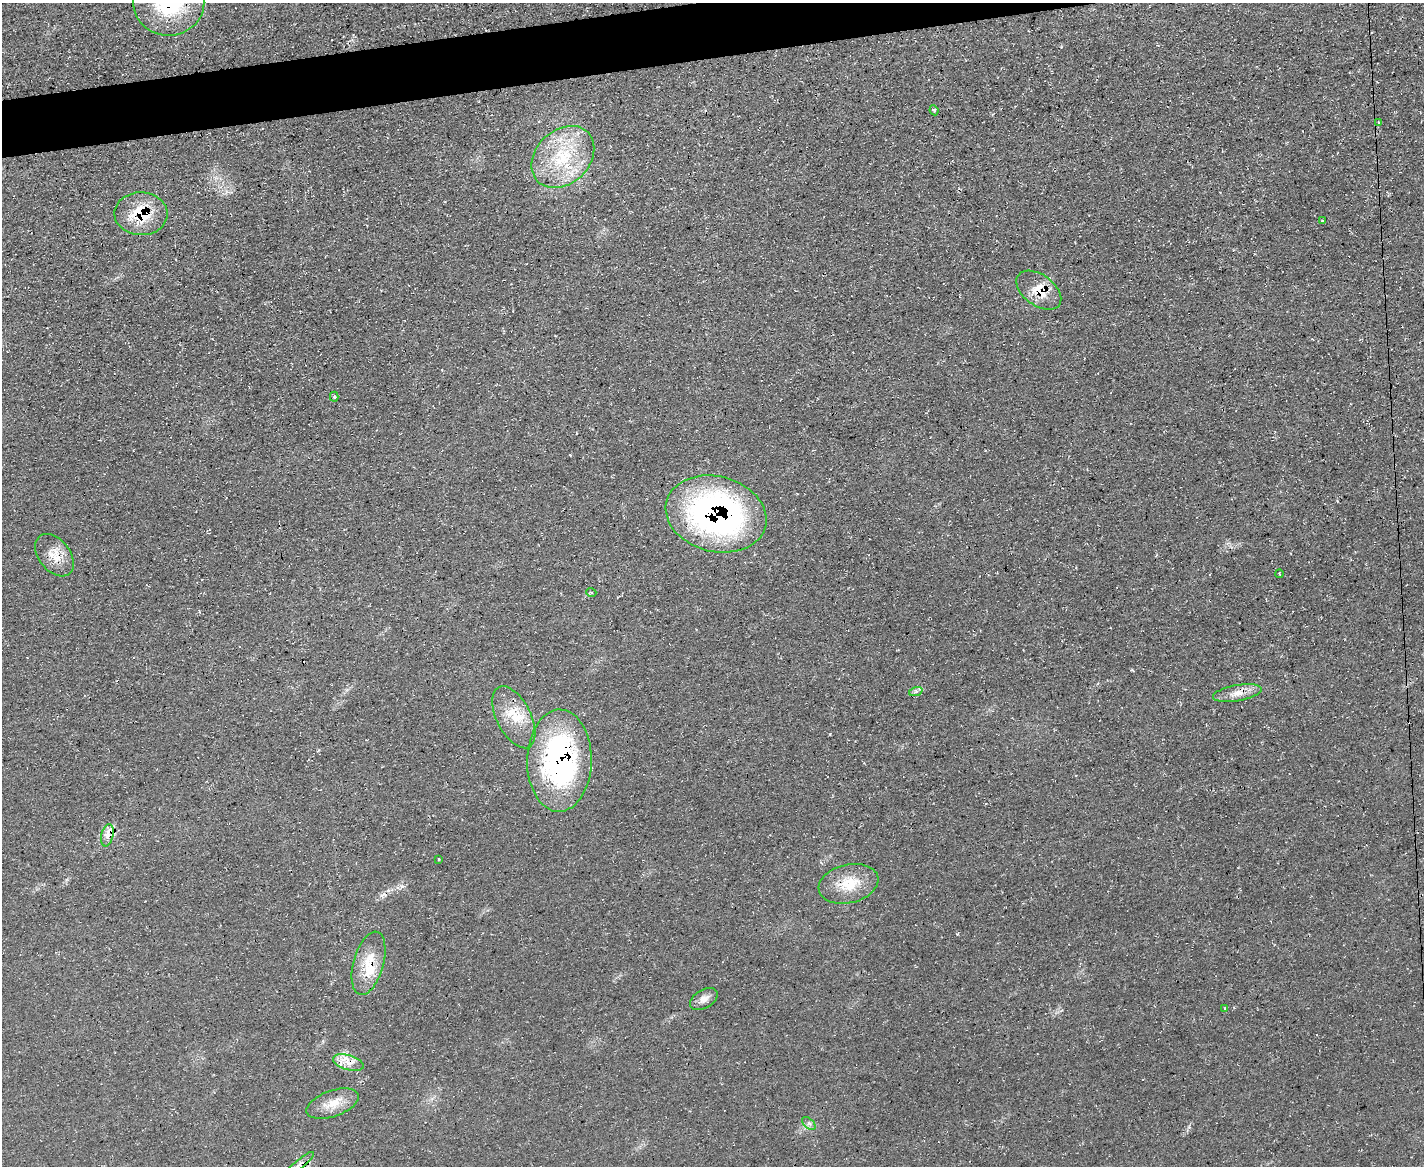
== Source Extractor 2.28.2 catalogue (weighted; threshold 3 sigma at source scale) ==
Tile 8 of 3 x 4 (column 2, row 3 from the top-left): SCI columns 1552-2973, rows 1165-2328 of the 4639 x 4657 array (HDU 1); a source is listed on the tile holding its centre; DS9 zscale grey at full resolution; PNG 1426 x 1168 px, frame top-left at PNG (2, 3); each listed source drawn as its Kron ellipse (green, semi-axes under 4 px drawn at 4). Shown black and unused: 3% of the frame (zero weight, under 3 of 4 exposures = <1% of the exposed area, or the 3 px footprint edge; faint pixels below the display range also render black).
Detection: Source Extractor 2.28.2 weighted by HDU 2 'WHT'; one run over the whole footprint, this tile lists its part. Background 0.0628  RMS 0.0072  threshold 0.0322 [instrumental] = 3 sigma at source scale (4.5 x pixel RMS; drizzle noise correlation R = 1.50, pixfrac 1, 0.05/0.05 arcsec/px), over >= 5 px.
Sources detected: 31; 1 cosmic-ray / hot-pixel residue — neither listed nor drawn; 4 inside a brighter listed object's ellipse — not listed separately; the other 26 listed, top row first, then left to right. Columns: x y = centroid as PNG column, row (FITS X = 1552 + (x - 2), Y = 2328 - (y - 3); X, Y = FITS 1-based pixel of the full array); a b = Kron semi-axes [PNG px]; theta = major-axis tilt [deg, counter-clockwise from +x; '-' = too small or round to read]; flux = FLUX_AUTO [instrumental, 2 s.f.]
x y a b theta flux
169 3 35 33 1 69
934 110 5 4 - 1
1378 123 4 3 - 1.2
563 157 35 26 44 47
141 214 26 21 -1 31
1322 221 3 2 - 0.7
1039 290 25 15 -36 16
334 397 5 4 - 1.5
716 514 51 37 -14 240
54 555 24 15 -51 13
1280 574 4 3 - 0.62
591 592 5 3 - 0.67
916 691 7 4 19 1.5
1237 693 25 8 10 8.1
514 717 33 17 -63 21
559 761 51 32 89 180
107 835 11 6 77 6.5
438 859 3 3 - 1.4
848 884 30 19 14 21
369 963 32 15 74 21
704 999 15 9 31 4.9
1225 1008 3 3 - 0.99
348 1063 16 7 -16 6.8
333 1104 27 13 20 12
809 1123 8 5 -44 1.9
298 1165 20 4 40 4
Overlapping masked pixels (flux is a lower limit): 9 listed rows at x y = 169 3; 141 214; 1039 290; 716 514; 54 555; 559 761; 107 835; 369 963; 348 1063
Isophote crosses this tile's border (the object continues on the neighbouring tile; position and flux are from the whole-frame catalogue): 2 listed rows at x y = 169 3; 298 1165
Unlisted compact peaks at least as high as the median listed source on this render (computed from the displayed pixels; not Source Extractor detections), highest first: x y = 830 734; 957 934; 402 886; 1132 670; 1061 47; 1189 1127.